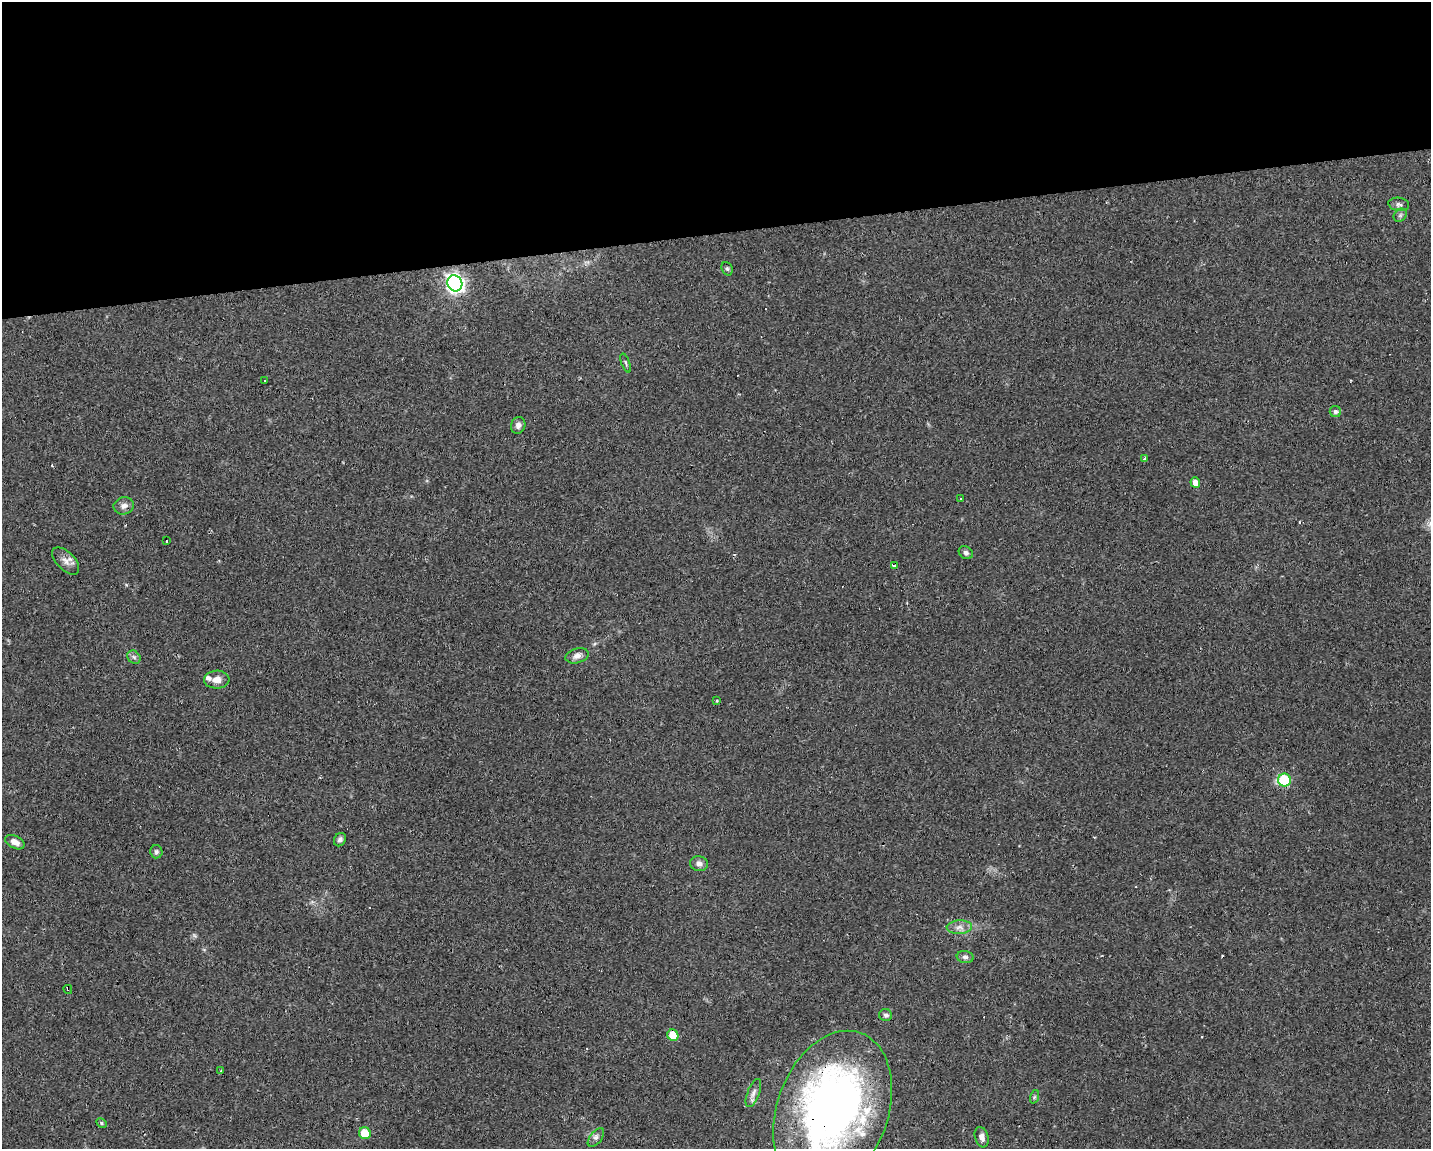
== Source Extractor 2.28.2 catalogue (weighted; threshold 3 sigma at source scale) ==
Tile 2 of 3 x 4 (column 2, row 1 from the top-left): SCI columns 1478-2906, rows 3443-4589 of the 4342 x 4589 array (HDU 1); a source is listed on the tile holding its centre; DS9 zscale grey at full resolution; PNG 1433 x 1151 px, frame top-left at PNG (2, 2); each listed source drawn as its Kron ellipse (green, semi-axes under 4 px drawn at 4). Shown black and unused: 20% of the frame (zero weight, under 2 of 3 exposures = <1% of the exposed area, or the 3 px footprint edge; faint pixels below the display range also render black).
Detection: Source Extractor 2.28.2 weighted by HDU 2 'WHT'; one run over the whole footprint, this tile lists its part. Background 0.0818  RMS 0.0065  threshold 0.0294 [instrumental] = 3 sigma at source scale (4.5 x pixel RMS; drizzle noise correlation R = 1.50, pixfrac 1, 0.0396/0.0396 arcsec/px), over >= 5 px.
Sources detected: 49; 1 inside a brighter object's white glare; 9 cosmic-ray / hot-pixel residue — neither listed nor drawn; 1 inside a brighter listed object's ellipse — not listed separately; the other 38 listed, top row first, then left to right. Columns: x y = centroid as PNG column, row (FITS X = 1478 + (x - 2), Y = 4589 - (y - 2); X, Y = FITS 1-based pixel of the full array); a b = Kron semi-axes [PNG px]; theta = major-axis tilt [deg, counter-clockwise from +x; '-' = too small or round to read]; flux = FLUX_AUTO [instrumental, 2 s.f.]
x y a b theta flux
1399 204 10 6 -9 2.1
1400 215 7 6 - 1.5
727 269 7 5 -67 1.3
455 283 8 7 - 220
626 363 10 3 -69 1.1
265 381 3 3 - 0.94
1335 411 6 5 - 2
518 425 8 7 - 2.7
1145 459 3 3 - 2.7
1195 483 5 5 - 4.3
961 499 3 2 - 0.83
124 506 10 8 17 3.3
167 541 3 2 - 0.79
966 553 7 6 - 1.8
66 561 17 9 -45 4.7
894 566 3 3 - 13
577 656 12 7 16 3.2
134 657 7 6 - 1.6
217 680 12 9 2 4.9
717 701 3 2 - 0.66
1284 780 6 6 - 43
340 840 7 5 57 2
15 842 10 6 -27 4.1
156 852 6 6 - 1.8
699 864 9 7 -12 3
959 927 13 6 3 3.8
965 957 8 6 -7 1.9
68 989 4 2 - 2.8
886 1015 6 6 - 1.5
673 1035 6 5 - 15
221 1071 3 2 - 0.68
753 1093 15 6 69 3.2
1034 1097 7 4 71 0.99
832 1111 83 55 70 330
101 1123 5 4 - 0.96
365 1133 6 6 - 15
982 1137 10 6 -74 3.4
596 1138 11 5 51 2.1
Overlapping masked pixels (flux is a lower limit): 2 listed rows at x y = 68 989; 832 1111
Isophote crosses this tile's border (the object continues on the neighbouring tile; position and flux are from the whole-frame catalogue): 1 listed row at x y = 832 1111